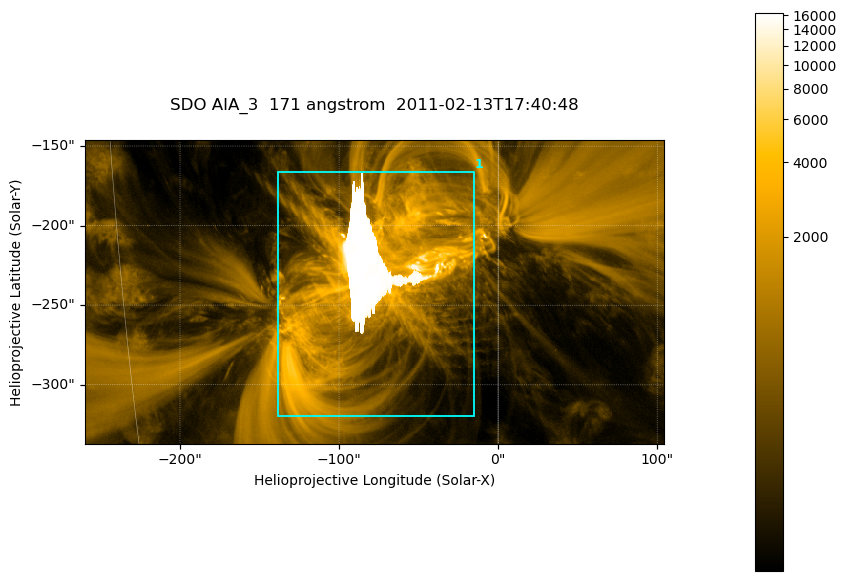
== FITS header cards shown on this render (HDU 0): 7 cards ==
TELESCOP= 'SDO     '           /
INSTRUME= 'AIA_3   '           /
WAVELNTH=                  171 /
WAVEUNIT= 'angstrom'           /
DATE-OBS= '2011-02-13T17:40:48.34' /
CTYPE1  = 'HPLN-TAN'           /
CTYPE2  = 'HPLT-TAN'           /

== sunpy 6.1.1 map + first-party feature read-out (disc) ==
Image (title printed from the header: SDO AIA_3  171 angstrom  2011-02-13T17:40:48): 607 x 318 px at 0.599 arcsec/px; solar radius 972 arcsec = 1622 px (partial field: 2.3% of the solar disc is inside the frame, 100% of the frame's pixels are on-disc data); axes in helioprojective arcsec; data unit not stated in the header (colour bar unlabelled)
Pointing: header CRPIX1/2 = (2056.06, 2043.72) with CRVAL1/2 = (0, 0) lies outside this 607 x 318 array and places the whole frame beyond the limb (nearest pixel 1.39 R_sun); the SolarSoft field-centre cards XCEN/YCEN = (-77.54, -241.7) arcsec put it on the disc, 1317 arcsec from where CRPIX/CRVAL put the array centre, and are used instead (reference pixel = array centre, CRVAL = XCEN/YCEN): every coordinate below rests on XCEN/YCEN
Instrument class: DISC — disc imager (sunpy class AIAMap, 171 A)
Bright regions (active regions / flare kernels): reference = the on-disc median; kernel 5 px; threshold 5 sigma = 1735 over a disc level ~342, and >= 1.15x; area >= 193 px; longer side >= 4 px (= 2.4 arcsec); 1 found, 1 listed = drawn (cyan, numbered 1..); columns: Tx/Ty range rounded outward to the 2 arcsec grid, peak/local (2 s.f.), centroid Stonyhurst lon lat
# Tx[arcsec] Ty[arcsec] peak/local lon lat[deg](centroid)
1 -140..-14 -320..-166 48 -5 -21